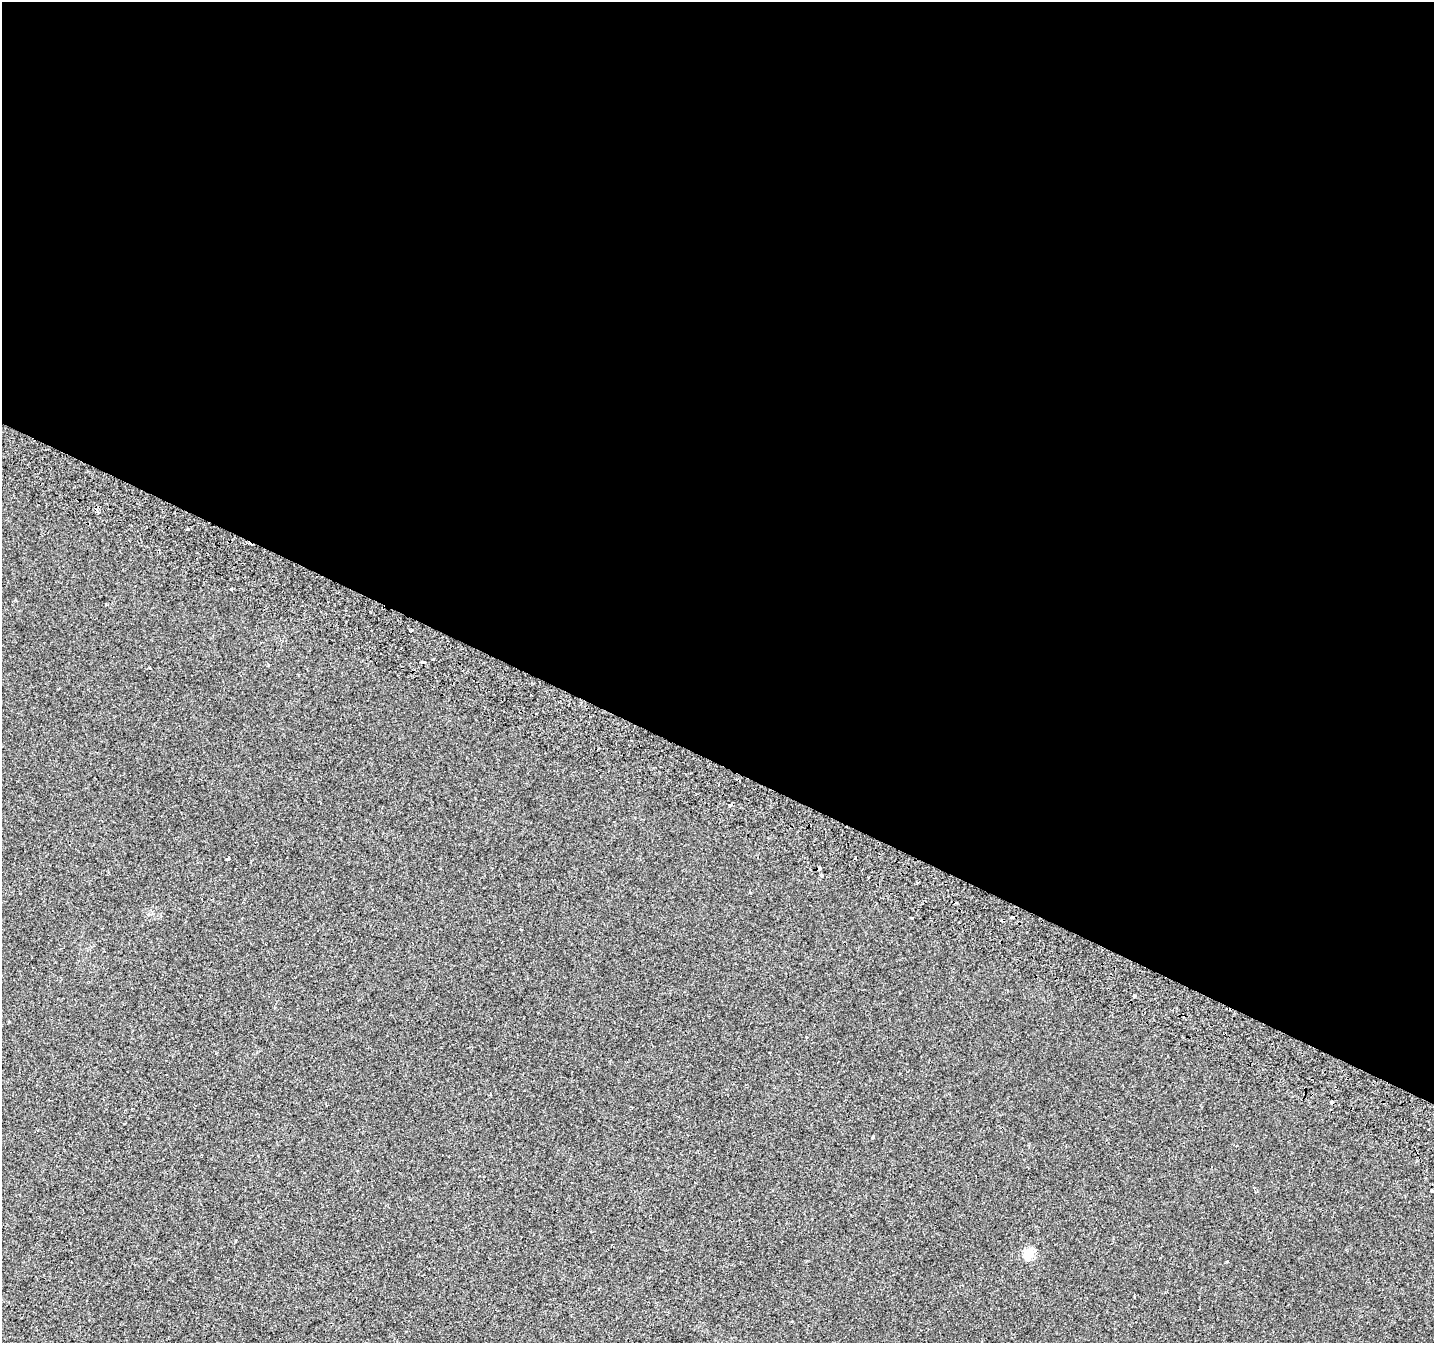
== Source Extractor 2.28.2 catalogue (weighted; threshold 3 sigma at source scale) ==
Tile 3 of 4 x 4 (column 3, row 1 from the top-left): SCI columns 2899-4330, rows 4344-5684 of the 5790 x 5939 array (HDU 1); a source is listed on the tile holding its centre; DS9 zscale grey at full resolution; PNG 1436 x 1345 px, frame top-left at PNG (2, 2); no overlay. Shown black and unused: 57% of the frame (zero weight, under 2 of 3 exposures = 3% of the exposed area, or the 3 px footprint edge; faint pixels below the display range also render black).
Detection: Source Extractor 2.28.2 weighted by HDU 2 'WHT'; one run over the whole footprint, this tile lists its part. Background 0.0135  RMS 0.0032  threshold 0.0144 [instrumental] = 3 sigma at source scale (4.5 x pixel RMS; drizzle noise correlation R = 1.50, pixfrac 1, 0.0396/0.0396 arcsec/px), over >= 5 px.
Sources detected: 17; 5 cosmic-ray / hot-pixel residue — not listed; the other 12 listed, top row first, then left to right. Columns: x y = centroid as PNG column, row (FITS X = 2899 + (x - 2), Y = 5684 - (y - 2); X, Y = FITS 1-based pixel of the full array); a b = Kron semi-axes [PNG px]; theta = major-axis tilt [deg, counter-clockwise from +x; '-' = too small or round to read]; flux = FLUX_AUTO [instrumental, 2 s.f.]
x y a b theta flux
187 529 3 3 - 0.99
231 589 3 3 - 1.3
411 631 4 3 - 1.1
228 859 4 3 - 0.38
821 875 3 3 - 0.97
1012 917 4 3 - 3.7
1134 996 4 3 - 1.3
1332 1103 4 3 - 1
873 1137 3 3 - 0.61
1432 1191 3 3 - 0.84
1029 1253 6 5 - 20
1134 1296 3 2 - 0.21
Overlapping masked pixels (flux is a lower limit): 2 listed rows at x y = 1012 917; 1332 1103
Isophote crosses this tile's border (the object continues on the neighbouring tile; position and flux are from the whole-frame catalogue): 1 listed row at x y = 1432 1191
Unlisted compact peaks at least as high as the median listed source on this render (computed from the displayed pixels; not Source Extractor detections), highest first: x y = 1226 1262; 912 918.